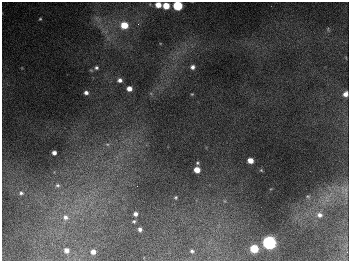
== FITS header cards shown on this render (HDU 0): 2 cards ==
NAXIS1  =                  347
NAXIS2  =                  259

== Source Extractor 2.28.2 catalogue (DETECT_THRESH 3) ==
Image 347 x 259 px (HDU 0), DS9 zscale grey, 1 PNG px = 1 image px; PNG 351 x 263 px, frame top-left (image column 1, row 259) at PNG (2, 2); no overlay
Background 673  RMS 51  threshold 153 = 3 sigma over >= 5 px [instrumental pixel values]
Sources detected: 35; all 35 listed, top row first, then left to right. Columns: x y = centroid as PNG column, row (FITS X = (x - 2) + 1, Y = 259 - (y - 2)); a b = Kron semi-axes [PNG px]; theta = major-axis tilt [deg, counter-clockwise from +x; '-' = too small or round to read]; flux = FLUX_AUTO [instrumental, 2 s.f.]
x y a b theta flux
158 5 5 5 - 4.2e+04
177 5 5 5 - 2.6e+05
166 6 5 5 - 6.3e+04
40 19 4 4 - 3.7e+03
138 24 4 4 - 4.7e+03
124 25 6 6 - 7.9e+04
192 67 5 5 - 1.3e+04
96 68 6 5 - 6.8e+03
120 80 5 5 - 1.3e+04
129 89 5 4 - 2.3e+04
86 93 4 4 - 1.2e+04
192 94 4 3 - 2.9e+03
345 94 6 5 - 1.9e+04
107 144 7 4 -1 7.4e+03
54 153 4 4 - 1.4e+04
250 160 5 4 - 3.6e+04
197 163 4 4 - 4.4e+03
197 170 5 5 - 3.8e+04
261 170 4 3 - 3.1e+03
57 185 7 6 - 1.0e+04
346 191 22 4 -88 1.9e+04
21 193 6 6 - 8.3e+03
308 196 6 4 -1 4.3e+03
176 197 4 4 - 4.3e+03
327 197 13 3 31 1.3e+04
135 214 4 4 - 1.2e+04
319 215 8 7 - 1.7e+04
65 217 9 8 - 2.1e+04
134 221 4 4 - 4.8e+03
140 229 4 4 - 1.0e+04
269 242 6 6 - 1.0e+06
254 249 5 5 - 1.2e+05
67 250 4 4 - 1.9e+04
192 251 4 3 - 5.8e+03
93 252 4 4 - 2.0e+04
At the frame edge (FLAGS 8, measured only in part): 3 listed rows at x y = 158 5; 177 5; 345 94